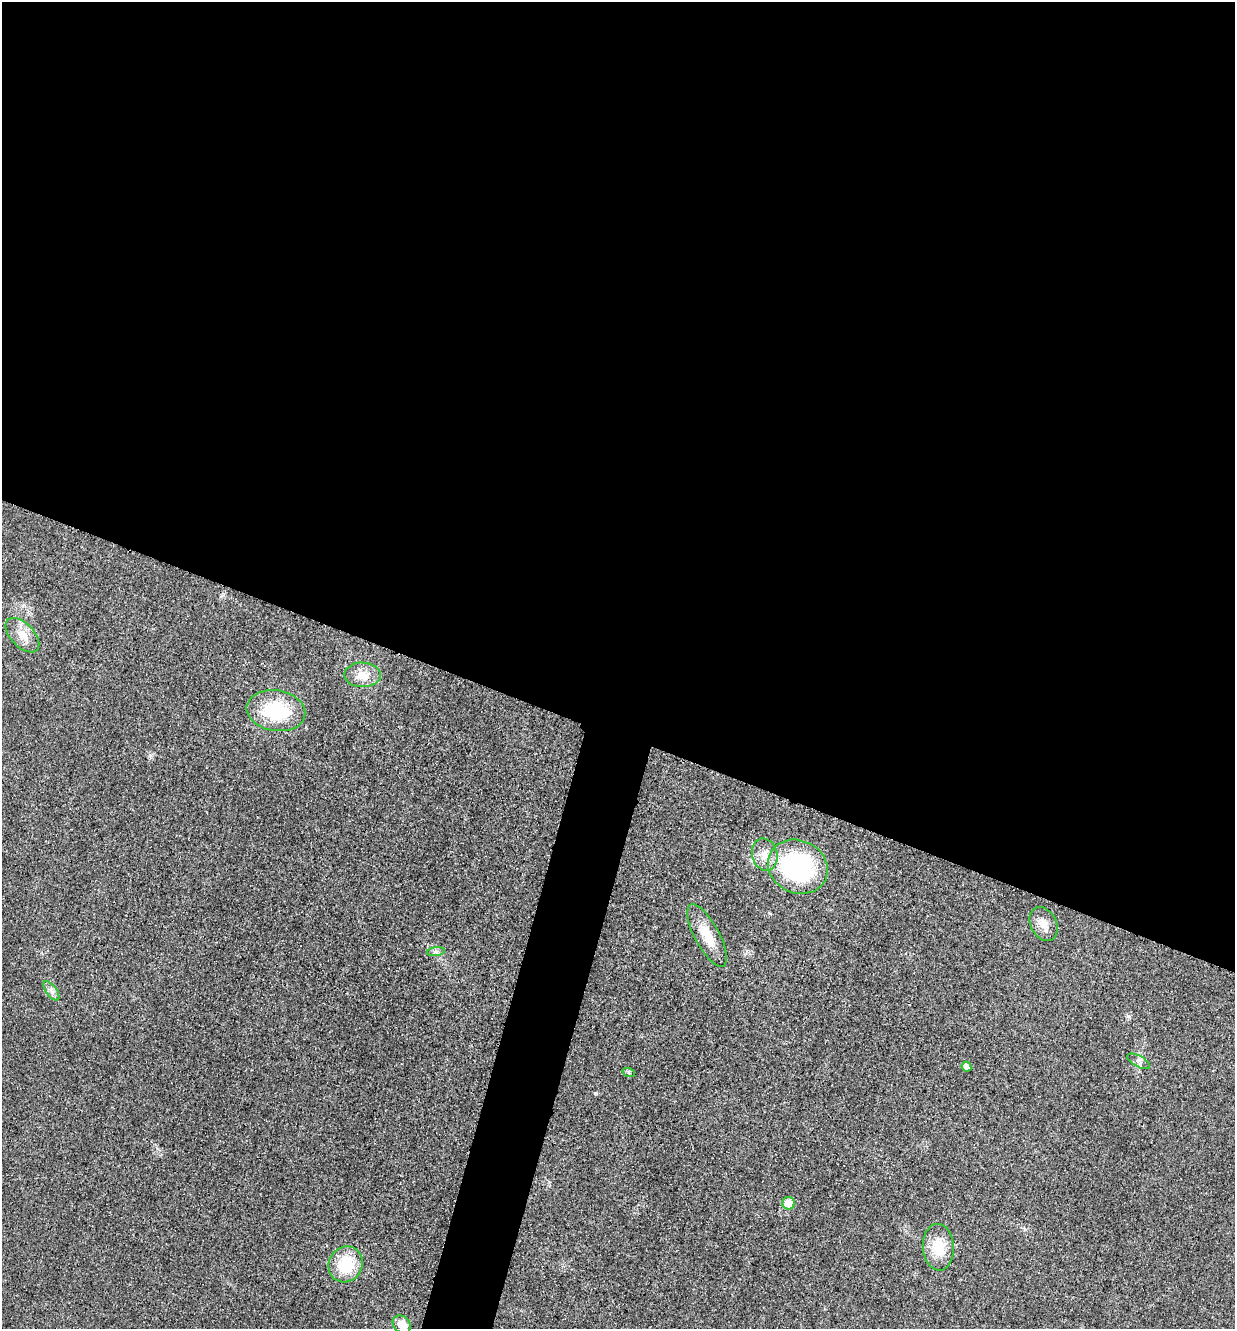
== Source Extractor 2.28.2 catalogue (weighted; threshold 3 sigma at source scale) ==
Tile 3 of 4 x 4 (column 3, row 1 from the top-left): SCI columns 2618-3850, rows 4000-5326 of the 5360 x 5349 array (HDU 1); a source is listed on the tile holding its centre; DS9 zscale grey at full resolution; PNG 1237 x 1331 px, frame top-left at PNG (2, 2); each listed source drawn as its Kron ellipse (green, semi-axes under 4 px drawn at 4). Shown black and unused: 58% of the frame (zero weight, under 3 of 4 exposures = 2% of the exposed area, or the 3 px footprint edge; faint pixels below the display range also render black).
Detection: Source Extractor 2.28.2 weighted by HDU 2 'WHT'; one run over the whole footprint, this tile lists its part. Background 0.0259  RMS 0.0063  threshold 0.0282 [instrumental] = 3 sigma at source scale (4.5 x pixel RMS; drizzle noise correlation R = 1.50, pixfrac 1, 0.05/0.05 arcsec/px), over >= 5 px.
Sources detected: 16; all 16 listed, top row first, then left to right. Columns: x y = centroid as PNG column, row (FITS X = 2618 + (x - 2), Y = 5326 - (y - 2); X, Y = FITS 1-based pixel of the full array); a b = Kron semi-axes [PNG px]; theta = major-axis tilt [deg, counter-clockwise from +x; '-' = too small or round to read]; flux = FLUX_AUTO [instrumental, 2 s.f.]
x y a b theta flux
22 635 21 11 -46 9.2
363 675 18 12 -1 9.7
276 711 29 20 -9 40
765 855 16 12 -77 7.9
798 867 31 26 -26 79
1044 924 18 12 -61 6.5
707 936 35 12 -62 15
436 952 9 4 8 1.7
51 991 11 5 -54 2.7
1139 1061 12 5 -29 2.4
966 1067 5 4 - 3.4
629 1073 6 4 -19 0.91
788 1203 6 6 - 11
938 1247 23 15 -86 16
346 1264 18 16 60 25
402 1324 10 8 -41 7.5
Isophote crosses this tile's border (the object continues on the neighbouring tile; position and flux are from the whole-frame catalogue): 1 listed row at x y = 402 1324
Unlisted compact peaks at least as high as the median listed source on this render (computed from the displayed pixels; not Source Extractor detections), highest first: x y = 1128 1016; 150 755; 770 913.